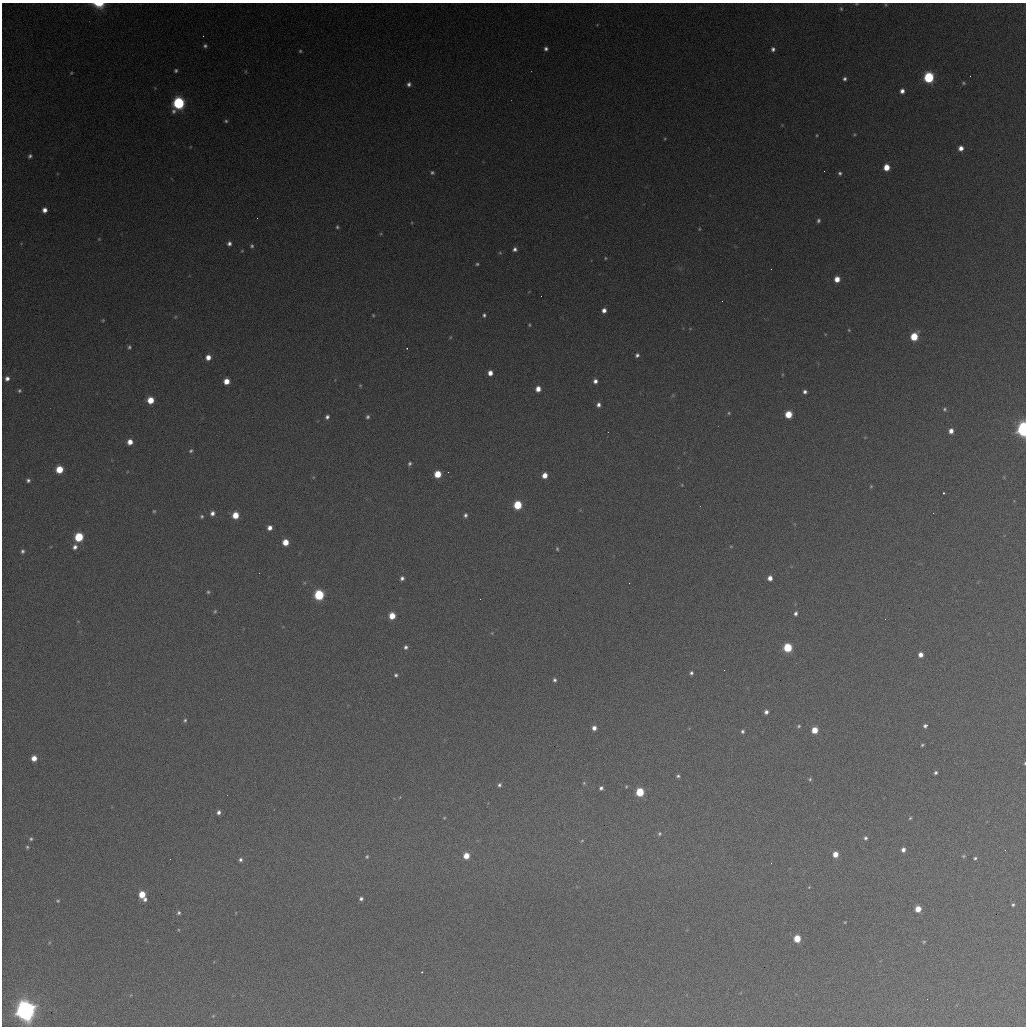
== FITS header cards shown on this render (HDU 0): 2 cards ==
NAXIS1  =                 1024 / length of data axis 1
NAXIS2  =                 1024 / length of data axis 2

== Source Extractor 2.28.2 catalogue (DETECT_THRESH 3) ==
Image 1024 x 1024 px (HDU 0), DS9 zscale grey, 1 PNG px = 1 image px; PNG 1028 x 1028 px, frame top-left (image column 1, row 1024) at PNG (2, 3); no overlay
Background 366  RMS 16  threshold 47.6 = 3 sigma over >= 5 px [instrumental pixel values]
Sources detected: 158; all 158 listed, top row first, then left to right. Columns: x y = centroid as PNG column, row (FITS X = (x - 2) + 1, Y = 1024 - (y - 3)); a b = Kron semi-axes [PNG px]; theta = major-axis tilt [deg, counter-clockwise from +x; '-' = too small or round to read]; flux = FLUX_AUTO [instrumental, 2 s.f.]
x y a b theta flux
99 4 10 6 -7 2.2e+04
856 4 4 3 - 9.5e+02
886 5 5 3 - 1.1e+03
841 9 6 4 -73 1.5e+03
597 25 5 3 - 8.0e+02
205 46 5 5 - 2.4e+03
546 49 4 4 - 2.8e+03
773 49 5 5 - 3.1e+03
300 51 4 4 - 1.5e+03
176 70 4 4 - 1.9e+03
71 73 4 3 - 9.7e+02
929 77 6 6 - 9.8e+04
845 79 5 4 - 2.6e+03
963 83 6 4 -28 1.4e+03
409 84 5 5 - 3.2e+03
902 91 4 4 - 4.7e+03
179 103 7 6 - 1.5e+05
226 121 4 4 - 1.6e+03
817 135 4 2 - 9.6e+02
854 135 4 3 - 9.7e+02
665 139 5 3 - 1.0e+03
961 148 5 5 - 6.7e+03
30 156 5 4 - 2.3e+03
886 167 5 5 - 1.6e+04
432 172 5 5 - 2.1e+03
840 173 4 4 - 2.1e+03
45 210 5 4 - 5.8e+03
257 218 2 2 - 5.2e+02
818 220 5 4 - 2.2e+03
337 227 4 4 - 1.6e+03
699 229 4 4 - 1.1e+03
99 239 4 3 - 9.5e+02
229 243 5 5 - 3.5e+03
252 246 5 5 - 2.1e+03
515 249 5 4 - 3.3e+03
242 251 4 4 - 1.0e+03
605 258 4 4 - 1.1e+03
477 264 4 3 - 1.5e+03
837 279 5 5 - 1.1e+04
541 296 2 2 - 6.0e+02
604 310 5 4 - 5.2e+03
373 315 4 3 - 1.0e+03
484 315 5 4 - 2.1e+03
175 317 5 3 - 1.0e+03
103 320 4 4 - 1.1e+03
529 325 4 3 - 1.1e+03
849 330 4 4 - 1.1e+03
914 336 6 5 - 3.3e+04
450 337 6 4 89 1.1e+03
129 347 5 4 - 1.9e+03
407 348 2 2 - 6.7e+02
637 355 5 5 - 2.8e+03
208 357 5 5 - 8.2e+03
490 373 5 5 - 7.3e+03
7 378 5 5 - 4.4e+03
226 381 5 5 - 1.2e+04
595 381 4 4 - 4.3e+03
360 385 5 4 - 1.2e+03
538 389 5 5 - 8.6e+03
19 391 5 4 - 1.8e+03
805 392 4 4 - 3.2e+03
150 400 5 5 - 1.9e+04
598 405 5 4 - 3.8e+03
944 409 5 5 - 1.6e+03
729 413 5 4 - 1.3e+03
788 414 5 5 - 2.4e+04
327 417 6 5 - 3.2e+03
368 417 6 5 - 2.4e+03
1023 429 6 5 - 3.7e+05
951 431 5 4 - 6.3e+03
130 442 5 5 - 9.1e+03
191 451 5 4 - 1.8e+03
410 463 5 4 - 2.1e+03
59 469 5 5 - 2.5e+04
438 474 5 5 - 2.4e+04
545 475 5 4 - 9.9e+03
28 480 4 4 - 2.5e+03
682 485 3 3 - 7.7e+02
871 486 4 4 - 1.1e+03
943 493 3 2 - 5.2e+03
518 505 6 5 - 4.4e+04
154 511 4 4 - 1.2e+03
212 513 5 5 - 4.1e+03
235 515 5 5 - 1.9e+04
465 515 5 4 - 2.5e+03
202 516 5 4 - 1.7e+03
270 528 5 5 - 5.8e+03
79 537 6 5 - 4.9e+04
285 542 5 5 - 1.6e+04
731 546 5 3 - 8.4e+02
75 547 6 6 - 4.0e+03
557 549 3 3 - 1.2e+03
22 551 5 4 - 2.4e+03
402 578 5 4 - 3.2e+03
770 578 5 4 - 6.4e+03
629 583 2 2 - 5.0e+02
208 592 4 4 - 1.5e+03
319 595 6 5 - 8.2e+04
215 611 5 4 - 1.4e+03
796 613 6 4 80 2.9e+03
392 616 5 5 - 1.8e+04
885 619 2 2 - 2.4e+03
406 647 5 5 - 2.7e+03
788 647 5 5 - 4.8e+04
921 655 4 4 - 6.8e+03
724 670 2 2 - 9.5e+02
691 673 4 4 - 2.4e+03
396 675 4 4 - 1.9e+03
554 680 5 4 - 2.3e+03
766 712 4 4 - 3.6e+03
185 720 5 5 - 1.8e+03
799 726 5 4 - 1.4e+03
925 726 5 4 - 2.8e+03
594 728 4 4 - 5.3e+03
815 730 5 5 - 1.6e+04
742 731 4 4 - 2.1e+03
922 745 3 3 - 1.3e+03
34 758 5 5 - 9.4e+03
1025 763 4 2 - 8.4e+02
936 773 4 3 - 2.0e+03
678 776 5 4 - 1.8e+03
810 779 5 4 - 1.6e+03
584 783 5 4 - 1.3e+03
499 785 5 4 - 2.2e+03
626 787 4 3 - 9.5e+02
601 788 4 4 - 2.7e+03
640 792 5 5 - 4.1e+04
219 812 5 4 - 3.6e+03
444 818 3 2 - 9.0e+02
910 818 4 3 - 1.2e+03
659 834 5 5 - 1.8e+03
865 838 5 4 - 2.3e+03
31 839 6 5 - 2.0e+03
582 841 5 3 - 1.1e+03
27 847 5 5 - 1.6e+03
903 850 5 4 - 4.4e+03
835 854 5 4 - 1.1e+04
367 856 5 4 - 1.5e+03
466 856 5 5 - 1.4e+04
963 856 5 4 - 1.3e+03
975 858 3 3 - 1.6e+03
240 860 5 5 - 2.7e+03
771 863 2 2 - 5.6e+02
809 887 4 3 - 8.9e+02
142 895 8 5 -62 2.3e+04
361 899 4 4 - 2.6e+03
58 901 5 4 - 1.4e+03
1013 905 4 4 - 1.7e+03
918 909 5 5 - 1.3e+04
179 913 5 5 - 2.1e+03
845 922 3 2 - 8.5e+02
179 930 4 3 - 8.4e+02
797 938 5 5 - 2.3e+04
924 942 4 3 - 1.1e+03
422 972 3 2 - 1.4e+03
927 999 2 2 - 5.3e+02
25 1010 7 7 - 1.0e+06
213 1016 4 3 - 9.9e+02
At the frame edge (FLAGS 8, measured only in part): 4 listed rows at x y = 99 4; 856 4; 1023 429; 1025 763